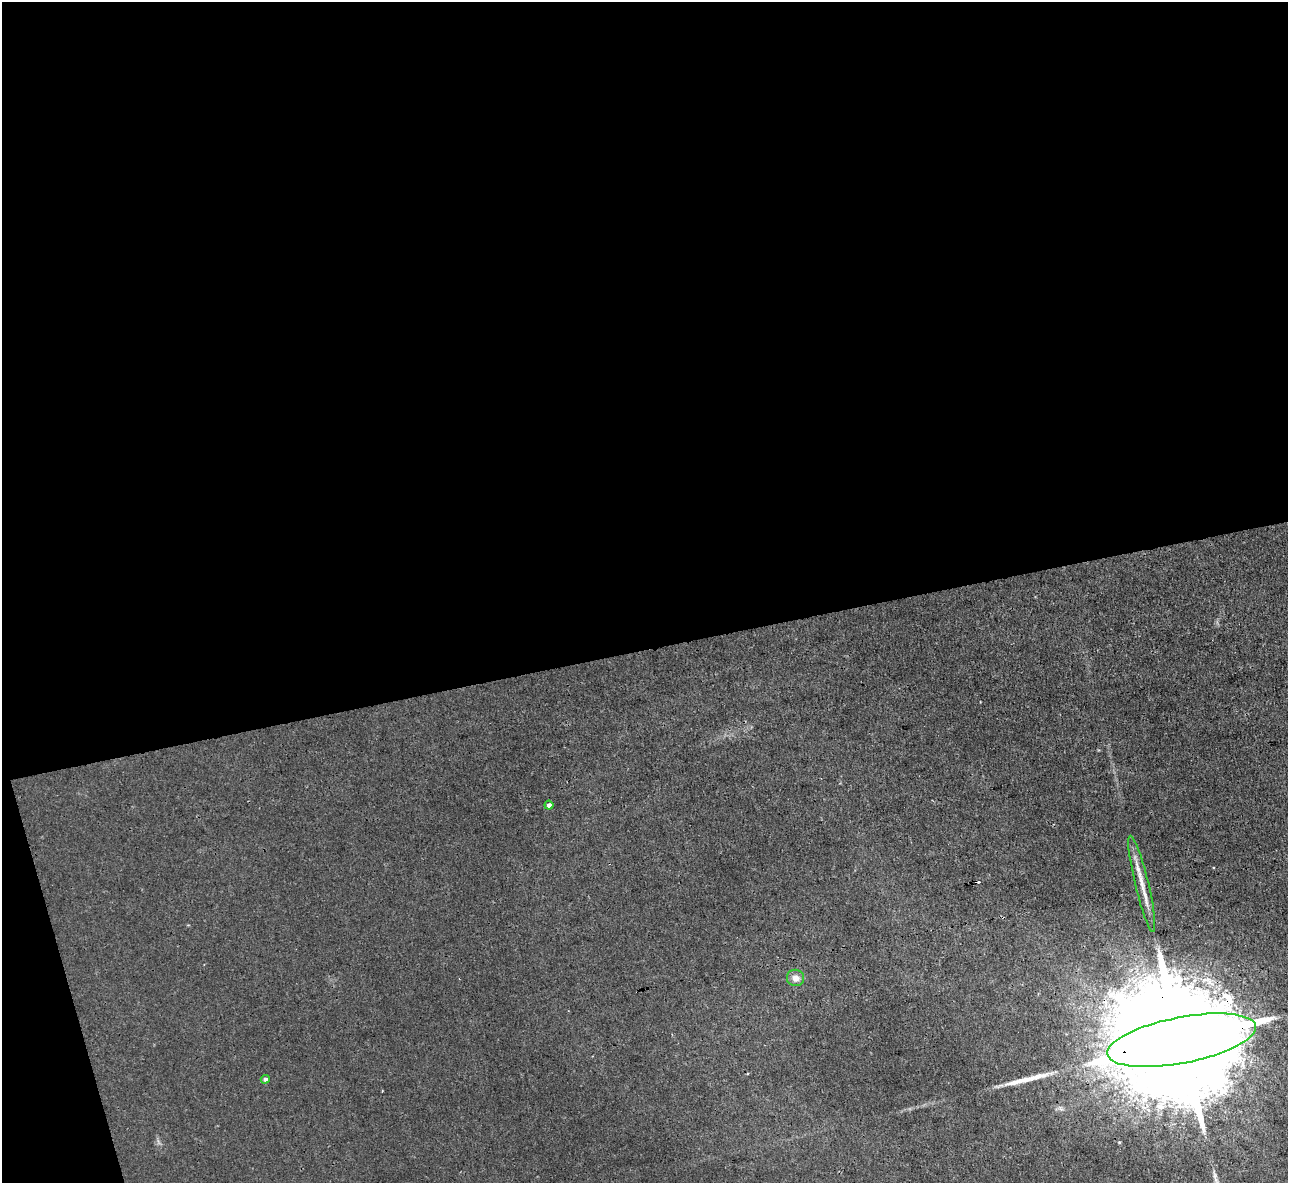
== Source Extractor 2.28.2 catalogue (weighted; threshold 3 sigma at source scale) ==
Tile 1 of 4 x 4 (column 1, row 1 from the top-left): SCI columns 2-1287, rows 3688-4868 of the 5146 x 5131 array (HDU 1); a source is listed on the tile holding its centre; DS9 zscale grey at full resolution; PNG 1290 x 1185 px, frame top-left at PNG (2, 2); each listed source drawn as its Kron ellipse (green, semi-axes under 4 px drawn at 4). Shown black and unused: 57% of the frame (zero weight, under 3 of 4 exposures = <1% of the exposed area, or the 3 px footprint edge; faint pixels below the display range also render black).
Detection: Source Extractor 2.28.2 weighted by HDU 2 'WHT'; one run over the whole footprint, this tile lists its part. Background 0.00342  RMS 0.0017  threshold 0.00747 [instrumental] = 3 sigma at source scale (4.5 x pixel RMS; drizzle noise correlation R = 1.50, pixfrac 1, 0.05/0.05 arcsec/px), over >= 5 px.
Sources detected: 7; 1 cosmic-ray / hot-pixel residue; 1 long thin detection or spike segment (spike, bleed or trail) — neither listed nor drawn; the other 5 listed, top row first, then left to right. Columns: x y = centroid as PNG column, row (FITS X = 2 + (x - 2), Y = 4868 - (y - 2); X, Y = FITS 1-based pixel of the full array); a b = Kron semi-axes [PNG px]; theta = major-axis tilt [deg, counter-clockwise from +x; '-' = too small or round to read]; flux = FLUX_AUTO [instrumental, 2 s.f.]
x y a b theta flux
549 805 4 4 - 0.75
1142 884 49 6 -76 3.1
795 978 8 8 - 1.4
1182 1040 76 23 11 16000
265 1079 4 4 - 0.55
Overlapping masked pixels (flux is a lower limit): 1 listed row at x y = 1182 1040